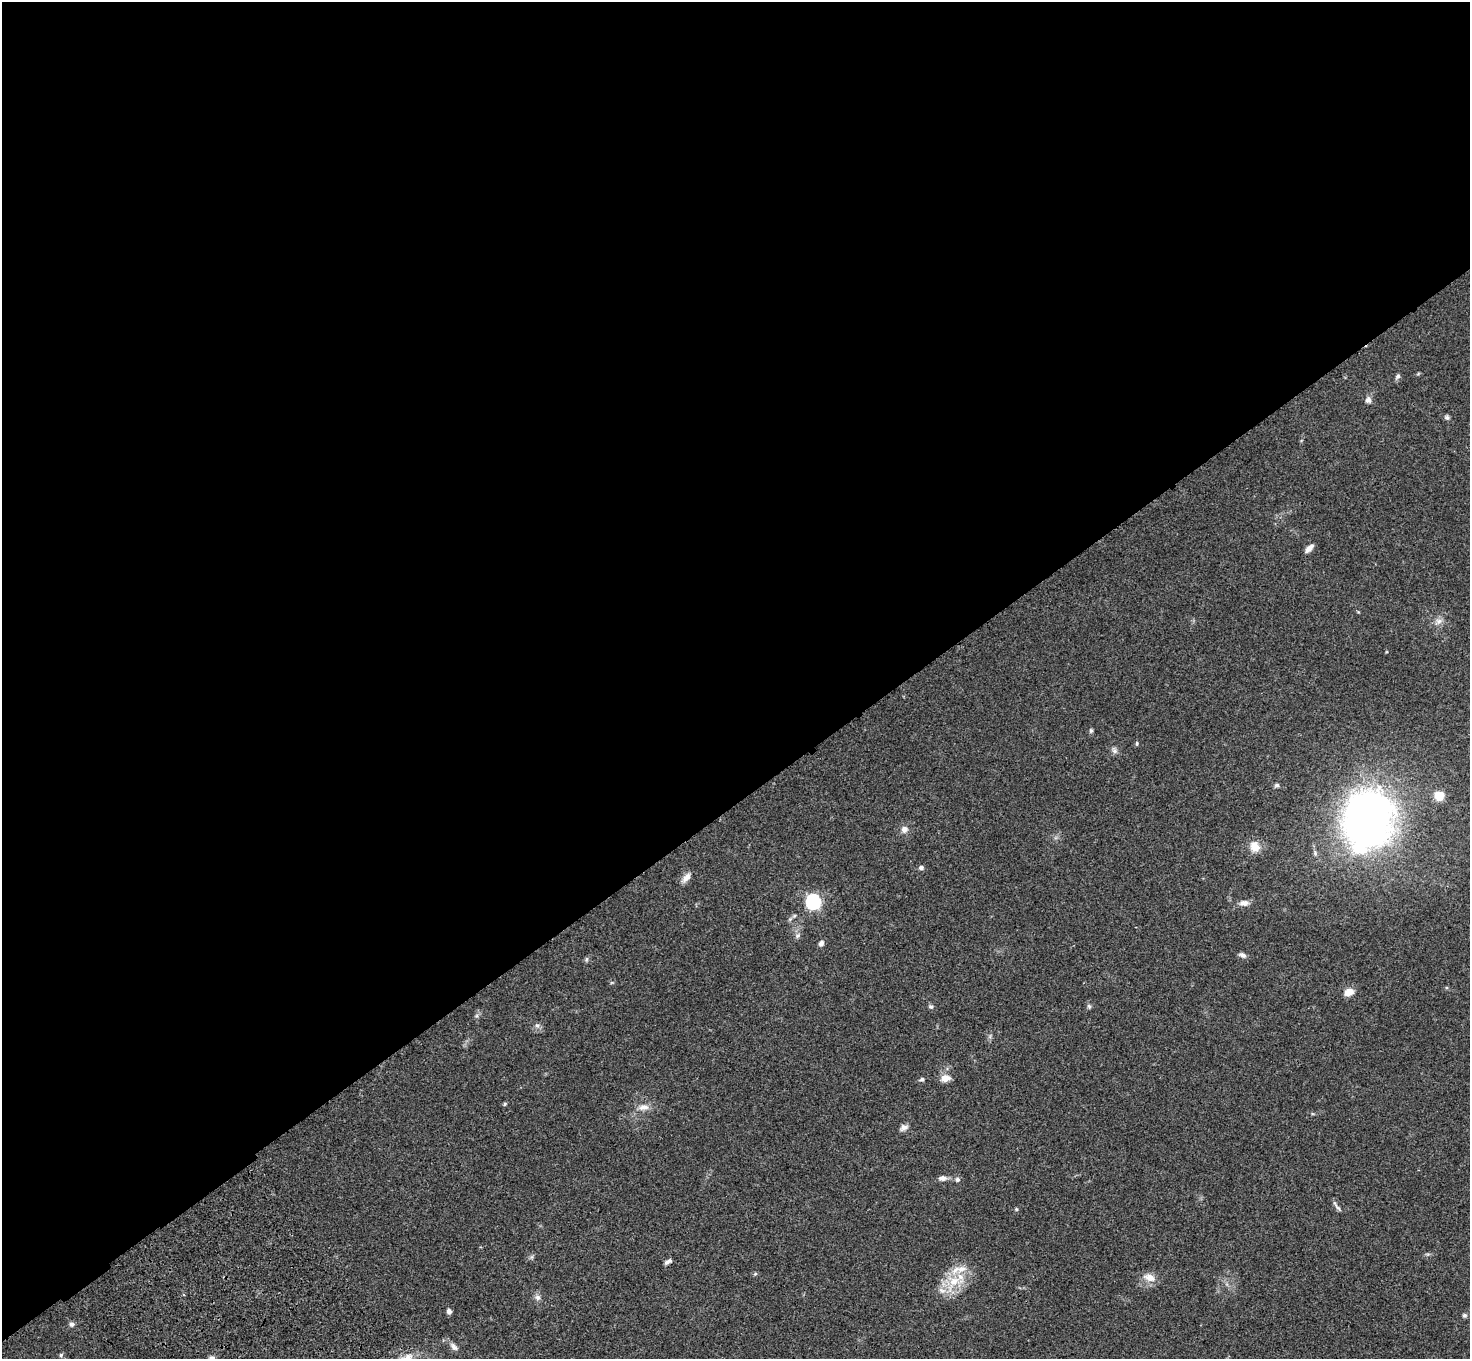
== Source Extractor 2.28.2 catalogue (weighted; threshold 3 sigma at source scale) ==
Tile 2 of 4 x 4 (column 2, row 1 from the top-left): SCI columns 1575-3042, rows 4451-5807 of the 6083 x 6047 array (HDU 1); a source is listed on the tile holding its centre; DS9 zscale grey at full resolution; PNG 1472 x 1361 px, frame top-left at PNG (2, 2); no overlay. Shown black and unused: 59% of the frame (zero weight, under 3 of 4 exposures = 6% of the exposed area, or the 3 px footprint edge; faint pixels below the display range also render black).
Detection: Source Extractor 2.28.2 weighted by HDU 2 'WHT'; one run over the whole footprint, this tile lists its part. Background 0.0472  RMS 0.0052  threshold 0.0233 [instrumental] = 3 sigma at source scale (4.5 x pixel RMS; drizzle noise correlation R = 1.50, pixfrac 1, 0.05/0.05 arcsec/px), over >= 5 px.
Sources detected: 47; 1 inside a brighter object's white glare — not listed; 2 inside a brighter listed object's ellipse — not listed separately; the other 44 listed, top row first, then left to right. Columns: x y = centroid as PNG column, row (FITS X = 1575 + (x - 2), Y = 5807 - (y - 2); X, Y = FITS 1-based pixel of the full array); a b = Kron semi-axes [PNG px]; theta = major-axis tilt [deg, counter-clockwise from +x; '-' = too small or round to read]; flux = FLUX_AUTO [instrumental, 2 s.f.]
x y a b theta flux
1398 376 8 5 39 1.1
1368 400 8 7 - 2
1447 417 6 6 - 1.1
1309 548 11 5 45 2.8
1439 621 9 8 - 2.4
1091 731 6 5 - 0.86
1137 743 6 4 84 0.65
1114 751 8 6 -1 1.5
1277 785 7 5 15 1
1439 796 12 11 - 6.2
1368 814 56 44 8 220
904 829 9 8 - 2.6
1255 847 14 12 -77 5.7
921 867 6 5 - 1.4
686 878 14 7 50 3.2
813 902 7 6 - 110
1244 903 12 7 0 2.6
798 936 7 6 - 1.3
821 943 7 6 - 1.7
1242 955 9 6 -20 1.8
586 959 7 4 89 0.73
1349 992 11 8 18 4.5
1089 1006 7 4 -65 0.88
931 1007 6 5 - 1
537 1025 8 6 -61 1.4
945 1078 10 7 7 4.6
922 1079 5 5 - 0.96
505 1104 5 4 - 0.66
643 1107 16 8 12 3.8
904 1127 10 7 27 2.1
942 1178 10 6 8 2.3
957 1180 6 6 - 1.2
1338 1208 10 5 -44 1.3
668 1261 9 4 31 1.4
755 1274 5 5 - 0.71
1149 1278 17 10 -17 4.7
954 1281 18 12 29 11
538 1297 9 7 -59 1.9
449 1311 6 5 - 1.5
1464 1315 6 5 - 0.89
72 1324 7 6 - 1.4
454 1347 13 6 -49 2.1
61 1355 5 5 - 0.85
211 1358 9 5 15 1.5
Isophote crosses this tile's border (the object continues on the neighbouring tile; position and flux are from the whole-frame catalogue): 1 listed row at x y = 211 1358